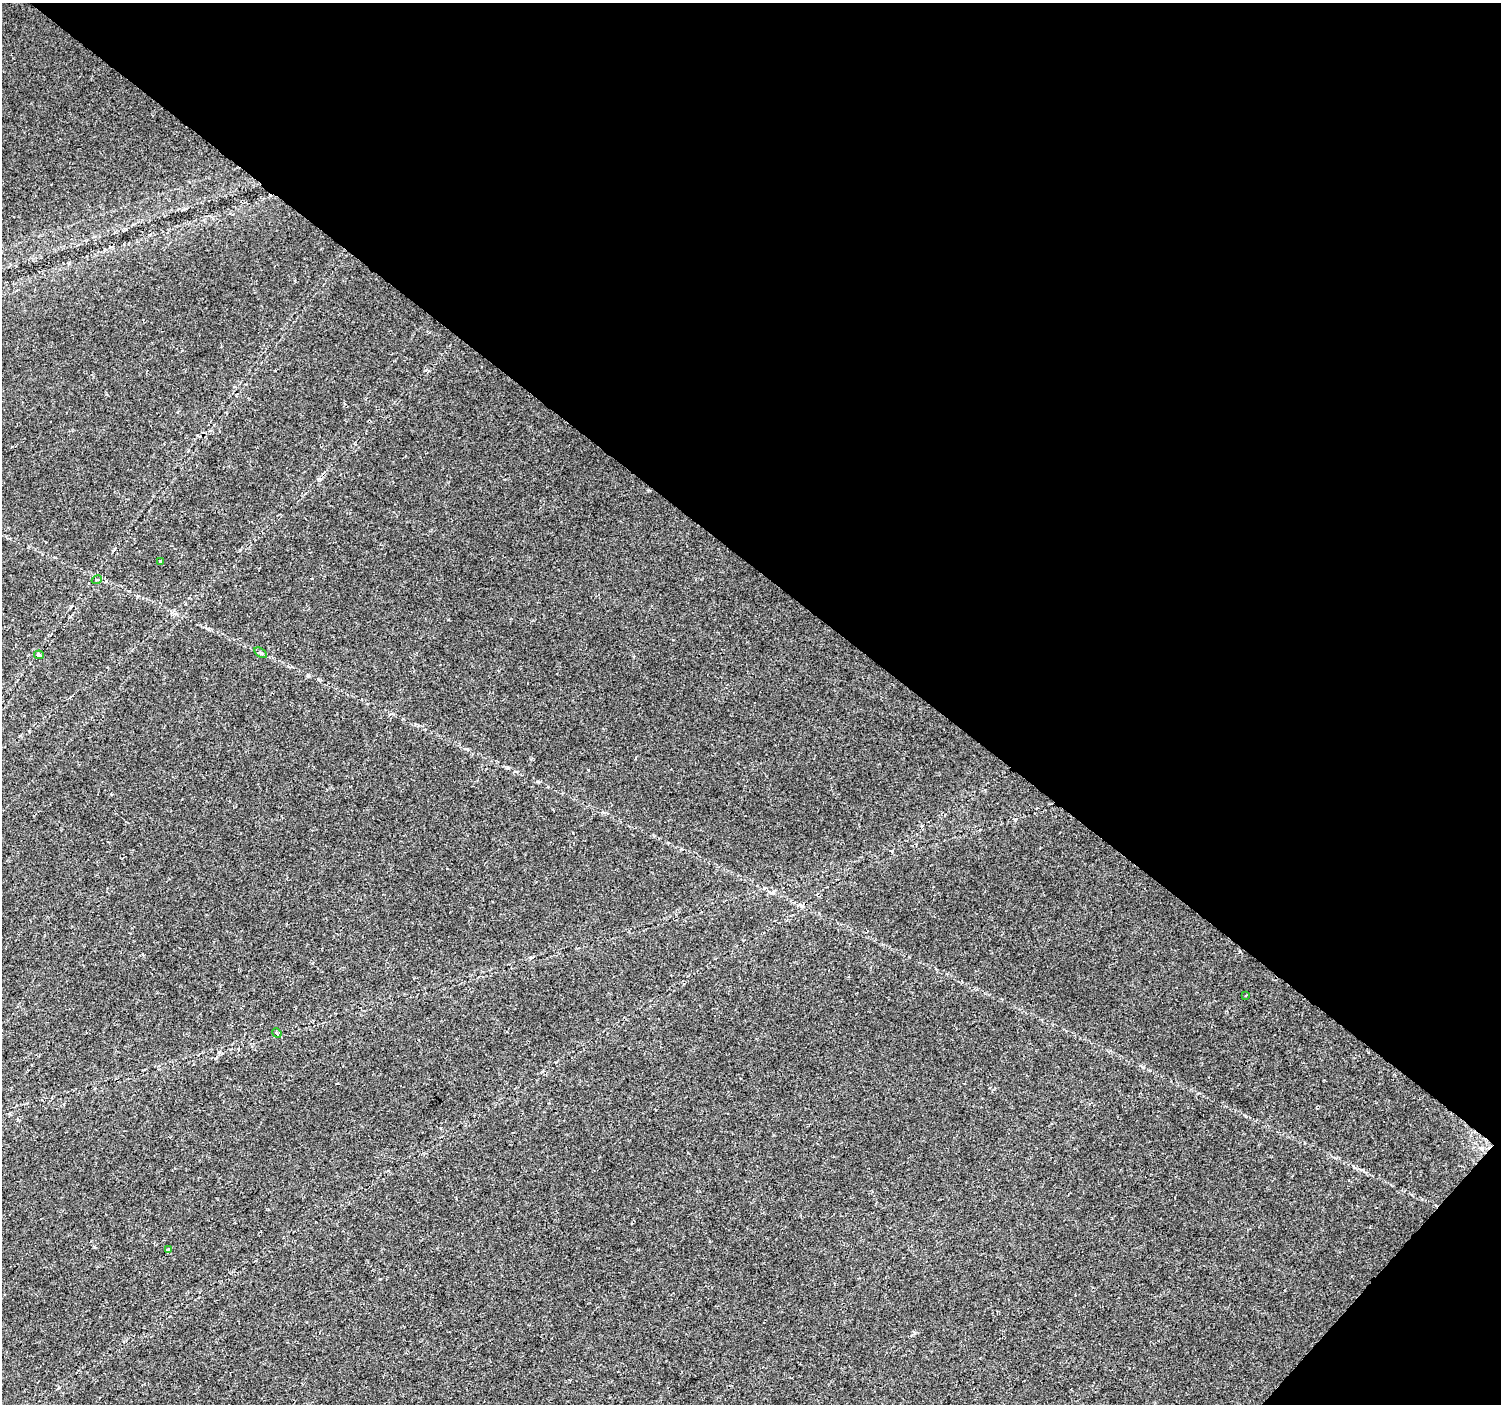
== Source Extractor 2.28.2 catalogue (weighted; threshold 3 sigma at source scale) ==
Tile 8 of 4 x 4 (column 4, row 2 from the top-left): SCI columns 4502-6000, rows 3047-4448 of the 6000 x 6025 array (HDU 1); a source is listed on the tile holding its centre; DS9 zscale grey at full resolution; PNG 1503 x 1406 px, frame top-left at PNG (2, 3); each listed source drawn as its Kron ellipse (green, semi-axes under 4 px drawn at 4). Shown black and unused: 42% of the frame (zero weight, under 2 of 3 exposures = <1% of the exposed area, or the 3 px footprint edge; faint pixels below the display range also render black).
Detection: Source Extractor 2.28.2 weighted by HDU 2 'WHT'; one run over the whole footprint, this tile lists its part. Background 0.0239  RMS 0.0033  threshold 0.0147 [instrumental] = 3 sigma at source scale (4.5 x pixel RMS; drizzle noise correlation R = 1.50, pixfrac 1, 0.0396/0.0396 arcsec/px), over >= 5 px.
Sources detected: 7; all 7 listed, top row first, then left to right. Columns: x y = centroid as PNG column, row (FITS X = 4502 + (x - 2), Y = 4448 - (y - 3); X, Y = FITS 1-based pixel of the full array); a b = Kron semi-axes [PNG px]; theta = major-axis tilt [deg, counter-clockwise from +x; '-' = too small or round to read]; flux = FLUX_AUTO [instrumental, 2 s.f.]
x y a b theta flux
160 561 4 4 - 0.33
97 580 5 4 - 0.43
261 653 7 4 -32 0.55
39 655 5 4 - 0.99
1246 995 3 2 - 0.26
277 1033 5 4 - 0.47
168 1250 4 4 - 0.56